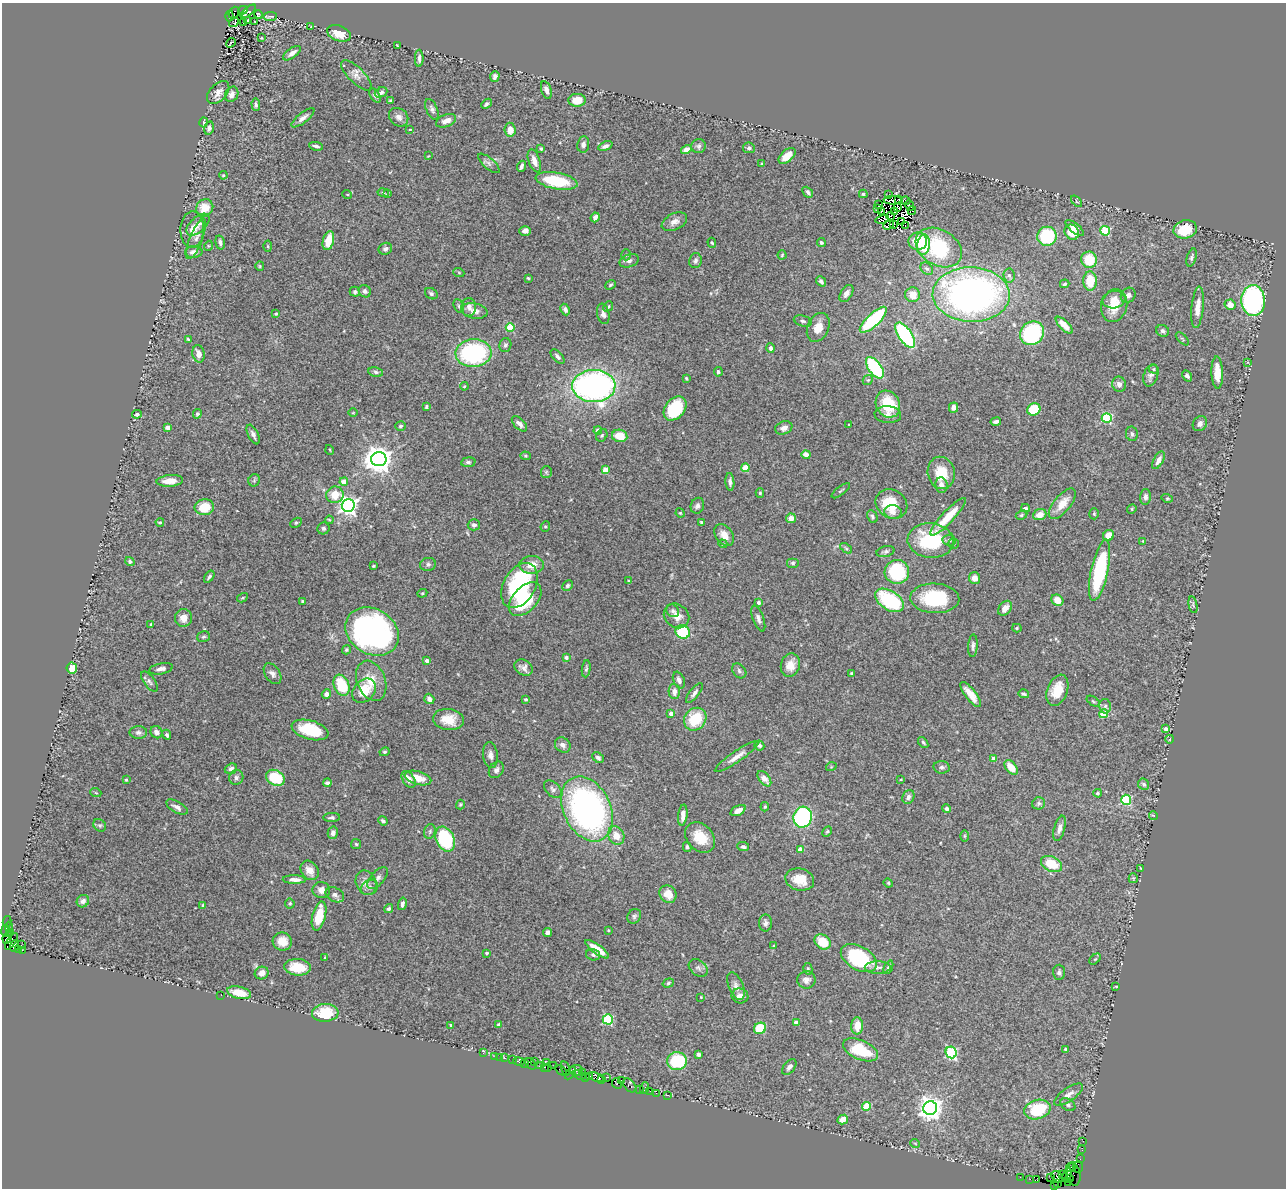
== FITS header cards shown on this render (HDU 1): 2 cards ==
NAXIS1  =                 1284
NAXIS2  =                 1186

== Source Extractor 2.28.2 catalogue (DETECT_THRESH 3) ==
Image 1284 x 1186 px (HDU 1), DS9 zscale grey, 1 PNG px = 1 image px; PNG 1288 x 1190 px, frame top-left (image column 1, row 1186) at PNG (2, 3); each listed source drawn as its Kron ellipse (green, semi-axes under 4 px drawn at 4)
Background 0.708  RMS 0.034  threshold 0.103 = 3 sigma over >= 5 px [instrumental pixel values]
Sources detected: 488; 9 with non-positive FLUX_AUTO (blend fragments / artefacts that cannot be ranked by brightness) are neither listed nor drawn; the other 479 listed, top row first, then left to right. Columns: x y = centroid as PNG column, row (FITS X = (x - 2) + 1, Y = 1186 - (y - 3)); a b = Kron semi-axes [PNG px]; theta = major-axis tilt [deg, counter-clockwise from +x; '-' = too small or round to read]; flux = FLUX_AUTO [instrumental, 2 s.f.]
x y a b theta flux
243 10 5 3 - 290
248 11 9 3 39 50
234 13 6 5 - 80
258 15 4 3 - 2.7
230 16 5 3 - 77
270 17 7 2 6 4.3
248 21 3 2 - 2.5
254 21 2 2 - 1.5
234 22 5 3 - 36
243 22 3 2 - 1.1
311 27 2 2 - 1.5
339 33 12 7 -20 36
262 38 2 2 - 1.7
231 43 5 2 - 2.4
397 46 3 2 - 1.9
292 53 10 5 36 11
419 58 8 3 -90 7.2
356 75 20 7 -44 15
495 76 5 4 - 6.1
546 90 9 5 -73 11
218 92 13 8 48 16
381 92 7 4 26 7.6
232 94 8 6 64 13
375 95 8 4 -57 6.2
390 100 4 3 - 2.8
577 100 8 6 3 31
486 104 6 4 43 5.2
256 105 6 4 -86 4.4
432 109 11 5 -65 7.6
399 117 10 8 -40 12
303 118 14 5 39 11
446 121 10 6 22 19
204 122 5 3 - 2.9
209 128 7 4 76 7
410 129 3 2 - 1.7
510 130 7 5 -84 23
583 144 8 6 81 8.5
316 146 7 3 -10 6.3
605 146 7 4 23 7.7
698 146 7 7 - 5.7
749 148 6 5 - 6
541 149 4 3 - 3.2
686 150 5 4 - 13
428 156 3 2 - 1.6
787 156 10 6 43 23
534 161 12 5 -71 17
489 163 13 5 -41 8.3
762 163 3 3 - 2.2
521 166 5 3 - 5.6
223 175 4 3 - 2.5
557 181 21 8 -10 110
808 192 6 4 -47 6.9
383 193 6 3 -9 2.5
347 194 5 3 - 1.9
387 194 3 2 - 2.1
863 194 4 3 - 3.4
889 195 3 2 - 1.9
899 199 3 2 - 4
893 200 9 3 0 2.1
906 201 4 2 - 9.2
1077 201 7 4 -48 3.2
879 205 3 2 - 1.7
909 205 5 3 - 51
897 207 4 2 - 4.8
205 208 9 8 - 42
877 209 3 2 - 0.86
881 211 3 2 - 5
895 211 2 2 - 2.7
912 211 4 3 - 5
891 216 4 2 - 0.5
595 217 5 4 - 12
882 219 7 3 14 3.9
901 221 3 2 - 0.64
674 222 13 8 27 14
198 225 14 7 42 14
888 225 6 2 44 6
893 225 3 2 - 2.2
905 226 3 2 - 1
1075 228 11 4 -39 14
192 229 18 12 88 26
1185 229 12 9 14 67
525 231 5 4 - 10
1105 231 5 4 - 130
1072 232 8 6 -55 35
1047 236 9 9 - 140
196 239 22 6 69 15
328 241 10 5 76 45
918 241 9 9 - 58
220 242 7 4 -78 7.2
712 243 5 3 - 2.8
821 243 4 4 - 4.8
923 245 10 6 81 61
208 246 5 3 - 2.4
268 246 5 3 - 2.5
939 247 25 18 -31 190
385 249 7 6 - 6.7
194 252 8 6 2 13
626 255 5 5 - 3.6
782 255 4 4 - 2.7
1192 257 9 4 73 5.8
1089 260 8 8 - 65
629 261 10 6 19 8.8
695 261 7 6 - 7.4
260 266 5 4 - 2.6
927 269 7 5 -42 4.7
459 273 5 3 - 2.5
1009 276 7 5 -85 5.9
528 278 4 3 - 3
821 281 5 4 - 5.9
1090 281 9 6 -90 58
1065 284 5 4 - 4.3
611 285 6 4 39 4.1
365 291 6 5 - 7.1
355 292 5 5 - 4.5
846 293 9 5 57 11
431 294 7 5 -34 5.6
913 295 7 7 - 27
971 295 38 27 -2 970
1128 295 8 7 - 9.4
1114 300 11 8 10 22
1253 301 15 12 -87 450
1114 305 16 13 73 46
1230 305 5 5 - 20
459 306 7 4 -62 4.1
608 306 5 4 - 3.7
469 307 9 7 89 11
1197 307 21 6 84 25
565 310 6 4 -64 7.9
474 311 13 7 -10 15
276 314 4 4 - 3.1
603 314 10 6 -78 9.9
873 320 17 6 43 200
803 321 9 5 -15 6.5
1064 325 11 4 -45 27
510 327 4 4 - 85
818 327 15 10 66 30
1163 331 6 5 - 5.9
1032 333 12 11 - 200
905 335 14 6 -56 270
188 339 4 2 - 2.7
1182 339 8 3 -45 2.7
505 345 7 6 - 6
771 348 5 4 - 6
473 353 18 14 4 320
199 354 9 6 -76 16
557 357 9 4 -47 7.9
1248 362 4 2 - 1.3
875 368 12 6 -54 260
1154 369 5 4 - 3.2
376 372 7 5 -12 5.6
718 372 5 4 - 4.3
1217 373 16 6 -88 31
1151 375 11 7 71 11
1187 376 6 4 -59 6.1
686 378 3 2 - 2.4
868 380 5 4 - 2.9
1119 384 8 7 - 11
464 386 4 3 - 2
594 386 21 16 0 850
888 404 14 11 -61 84
426 407 3 3 - 3.5
953 407 5 4 - 14
675 408 13 9 50 140
1034 409 7 6 - 82
353 413 5 3 - 1.8
137 414 5 4 - 6.2
197 414 5 4 - 3.7
888 415 13 8 -5 14
1107 418 5 5 - 180
996 421 5 3 - 7.8
519 424 9 5 -45 9.6
849 424 3 2 - 1.9
1200 424 8 6 54 8.2
400 426 5 4 - 4.5
168 427 4 3 - 23
784 428 9 6 21 13
598 431 4 4 - 11
253 434 10 5 -63 8.6
1132 434 7 6 - 6
602 435 6 5 - 3.8
620 436 8 6 -9 43
330 450 5 3 - 2.1
806 455 4 4 - 21
526 456 5 4 - 3.1
379 459 7 7 - 3300
1158 460 10 5 62 13
468 462 7 4 5 4.6
745 468 4 4 - 58
605 470 4 4 - 47
546 472 6 5 - 3.8
941 473 16 13 -77 55
254 480 6 5 - 3.4
170 481 13 6 4 28
344 482 4 4 - 33
730 482 9 4 -85 7.6
941 485 8 6 -84 12
841 491 11 3 38 3.4
760 493 5 4 - 3.2
335 495 9 8 - 40
1145 497 8 5 87 7
1167 498 6 4 -16 2.7
891 504 16 14 -32 70
1062 504 18 8 51 32
348 505 6 6 - 1100
697 506 8 6 66 8.3
204 507 9 8 - 48
1026 508 4 3 - 6.5
1132 509 5 4 - 2.5
893 512 9 6 -6 14
680 513 5 4 - 2.5
1094 514 5 4 - 3.2
1021 515 6 4 28 3.5
1040 515 7 5 21 20
872 516 6 5 - 4.7
948 517 25 6 47 56
791 518 5 4 - 19
329 520 4 3 - 2.6
160 522 4 3 - 3.6
701 522 3 3 - 3.8
296 523 6 4 30 3.7
474 525 6 5 - 6.1
545 526 5 4 - 3.3
323 528 6 6 - 4.8
724 535 12 8 -54 22
1108 536 6 5 - 25
949 540 6 5 - 7.4
931 541 23 17 -5 150
1143 541 4 4 - 2.1
953 543 5 5 - 4.4
723 544 4 4 - 4
846 548 7 3 -37 3.3
886 552 9 5 13 6
130 561 5 4 - 6
793 563 6 5 - 4.7
428 564 8 6 11 6.3
531 565 12 9 3 29
374 566 3 2 - 2.7
1100 570 31 8 78 210
897 572 12 12 - 150
209 577 7 4 54 5.2
975 578 6 5 - 15
628 581 4 2 - 2.2
519 585 24 15 60 270
567 586 5 5 - 5.7
422 593 5 4 - 2.7
242 598 6 3 31 2.5
935 598 24 15 -3 140
525 599 20 12 47 130
890 600 16 9 -33 180
1057 600 6 5 - 25
303 601 3 3 - 2.9
758 602 4 3 - 7.6
1193 605 8 4 -80 4.2
1005 608 8 5 52 17
673 611 7 6 - 6.4
677 616 13 11 -40 25
183 618 9 8 - 21
758 619 14 5 -70 9
151 624 3 3 - 2.9
1017 628 4 4 - 3
372 632 28 22 -32 690
683 632 7 6 - 130
204 637 6 5 - 4.3
973 646 11 5 87 6.9
346 650 4 4 - 3.8
566 657 4 3 - 7
427 660 4 3 - 11
790 665 12 9 74 28
72 668 6 5 - 29
524 668 9 7 -31 12
161 669 12 5 11 10
586 669 8 4 82 4.2
739 671 8 6 -49 6
851 673 3 3 - 2.6
272 674 11 7 -55 10
679 680 9 5 -66 9.3
149 681 11 5 -54 7
371 681 21 14 -69 47
342 685 11 7 -68 92
1057 690 16 10 69 46
364 691 13 10 48 54
674 691 7 5 -90 13
694 693 12 5 52 8.4
326 694 5 4 - 9.6
971 694 15 5 -52 27
1024 694 5 4 - 4.4
429 699 5 4 - 11
526 699 3 3 - 4.6
1093 701 7 3 -35 3.6
1105 706 7 5 -78 6.5
671 713 4 4 - 18
1104 714 4 4 - 72
448 719 15 10 -7 43
695 719 12 10 46 88
1166 729 4 3 - 11
310 730 19 9 -15 87
138 732 9 6 -1 8
156 732 6 5 - 9.3
167 735 5 4 - 5.4
1170 739 4 3 - 1.6
923 743 6 4 -53 3.7
563 745 8 7 - 12
759 746 5 4 - 4.9
384 752 5 4 - 4.1
490 755 13 7 -83 11
737 757 26 5 34 19
598 758 6 4 -40 6.2
994 759 4 4 - 22
831 767 5 3 - 2.2
942 767 8 6 -5 6
1011 768 8 5 -51 34
231 769 6 5 - 7.3
496 770 9 6 55 8.1
236 777 7 7 - 7.2
275 778 10 7 -28 83
418 778 14 6 -16 37
408 779 9 5 -56 19
764 779 9 5 -51 23
901 779 3 2 - 1.7
126 780 4 3 - 3.2
327 783 4 3 - 7.2
1144 784 6 5 - 4.9
553 789 10 7 -44 8.3
96 793 5 3 - 2.1
1098 793 4 4 - 3.5
908 797 7 5 61 8.6
1126 800 5 5 - 190
1039 803 6 6 - 4.8
460 804 5 4 - 3.2
177 807 12 5 -29 10
765 807 4 3 - 3.3
587 809 34 23 -64 860
946 809 4 4 - 8.3
738 811 8 4 28 20
683 815 11 4 83 16
1154 816 4 3 - 2.7
332 817 8 4 1 5
803 817 10 9 - 310
383 821 5 3 - 5.4
100 825 7 5 -41 5
1059 828 13 5 75 11
430 831 7 5 75 5
827 831 5 3 - 3.3
333 833 6 5 - 8.9
616 836 9 7 -61 26
965 836 6 4 -90 3
700 837 17 12 -46 51
445 839 13 9 -66 200
356 844 5 5 - 3.5
687 847 5 4 - 4.5
743 847 6 4 -5 7.2
800 850 4 4 - 21
1051 864 11 7 -23 61
1141 868 3 2 - 2
310 870 10 8 -52 21
378 878 13 6 48 9.6
1133 878 5 4 - 2.5
294 880 11 4 -2 13
800 880 14 11 -15 38
366 883 12 10 -66 19
888 883 5 4 - 2.8
369 887 9 7 32 8.2
321 890 9 8 - 13
668 894 9 8 - 28
335 895 10 7 -30 9.8
83 901 6 6 - 7
290 903 5 5 - 4
402 904 6 4 77 8.4
203 906 4 3 - 3.8
389 909 5 4 - 4.8
319 916 15 6 76 61
634 916 8 6 53 5.4
7 922 6 3 76 58
766 923 8 6 87 7.7
9 927 5 3 - 82
6 930 6 4 82 110
608 930 3 3 - 2.3
547 932 4 4 - 7.5
11 933 3 3 - 30
7 938 6 4 68 200
282 941 9 9 - 28
11 942 9 4 56 490
822 942 9 6 -39 53
21 945 2 2 - 8
15 946 6 3 73 78
774 946 4 4 - 2.1
19 949 3 3 - 12
597 949 14 4 -36 34
22 950 2 2 - 21
487 953 4 3 - 3.6
593 955 7 5 -16 5.2
325 958 4 3 - 2.3
859 958 19 11 -29 220
1095 959 7 4 43 2.9
297 967 13 8 -5 47
878 967 13 6 0 9.5
888 967 7 3 67 4.4
698 968 10 7 -40 8.2
808 969 6 4 -76 3.9
1059 972 7 6 - 6
262 973 7 6 - 15
806 980 9 8 - 14
668 983 6 4 19 3.8
736 986 15 7 -67 14
1116 986 4 2 - 1.7
239 993 12 6 -14 41
221 995 2 2 - 2.2
740 996 8 7 - 13
701 997 3 2 - 1.6
325 1013 13 9 4 72
608 1019 5 5 - 210
796 1023 4 4 - 19
451 1025 3 3 - 3.6
499 1025 3 3 - 7.6
857 1026 8 6 88 30
760 1028 6 5 - 96
1066 1049 4 3 - 8.1
860 1050 19 9 -24 97
951 1052 6 5 - 240
483 1053 4 2 - 11
698 1054 4 3 - 15
495 1056 2 2 - 20
500 1057 2 2 - 12
505 1058 3 3 - 93
512 1060 3 2 - 11
519 1061 5 3 - 130
677 1061 10 9 - 130
534 1062 2 2 - 20
524 1063 4 2 - 47
547 1063 4 3 - 17
531 1064 6 3 -51 62
540 1066 3 3 - 50
554 1066 2 2 - 32
545 1067 3 2 - 39
789 1067 9 5 51 9.4
548 1068 3 3 - 27
565 1069 7 3 -74 120
561 1070 6 3 -37 98
576 1070 6 5 - 140
582 1072 2 2 - 46
570 1073 7 3 55 30
579 1075 7 3 -18 180
586 1077 3 2 - 110
590 1077 3 2 - 40
596 1077 8 4 -23 170
606 1077 2 2 - 15
602 1079 4 2 - 55
622 1081 4 2 - 57
617 1083 5 4 - 99
630 1085 8 5 -48 71
645 1088 6 2 71 82
640 1089 2 2 - 18
650 1091 2 2 - 21
656 1093 2 2 - 30
668 1095 3 2 - 6.9
1068 1095 17 6 35 15
1068 1105 8 5 -35 5.8
867 1106 4 4 - 78
930 1108 7 7 - 2000
1037 1109 13 9 16 110
843 1119 5 4 - 23
1083 1141 3 2 - 7.4
915 1143 5 3 - 1.8
1082 1150 2 2 - 6.5
1080 1159 2 2 - 11
1071 1167 5 3 - 490
1078 1167 5 5 - 61
1062 1174 3 3 - 31
1074 1174 11 6 -80 58
1067 1175 7 4 72 380
1020 1177 2 2 - 7.6
1051 1177 3 3 - 13
1057 1177 6 5 - 540
1070 1178 3 3 - 200
1030 1179 2 2 - 8
1037 1180 4 2 - 44
1069 1182 3 3 - 140
1058 1183 4 3 - 61
1054 1185 2 2 - 17
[9 non-positive-flux detections neither listed nor drawn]